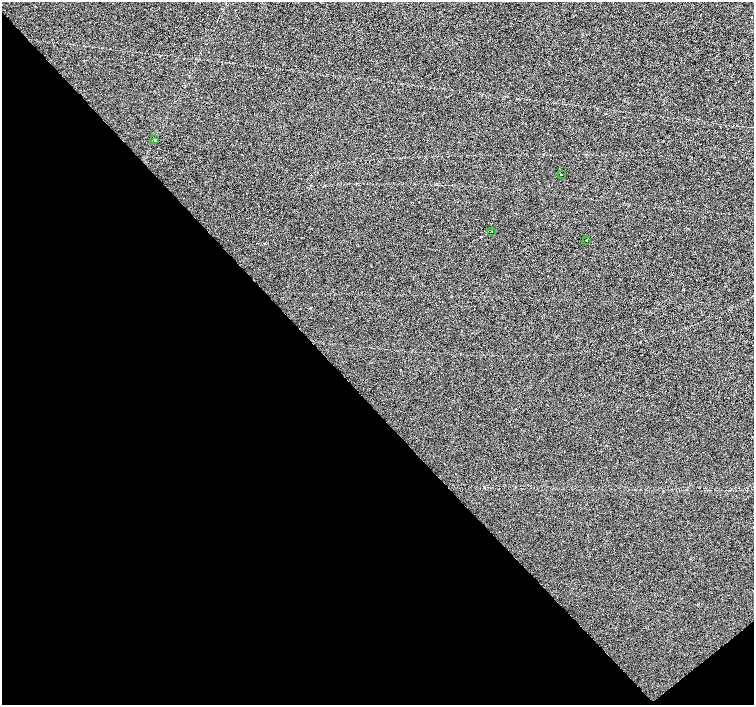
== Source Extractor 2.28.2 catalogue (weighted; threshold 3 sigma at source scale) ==
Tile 14 of 4 x 4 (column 2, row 4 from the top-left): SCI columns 1507-3009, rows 210-1615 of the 6014 x 5977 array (HDU 1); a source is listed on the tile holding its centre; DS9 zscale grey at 2 x 2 block average (1 PNG px = mean of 2 x 2 image px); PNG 756 x 707 px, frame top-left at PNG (2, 2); each listed source drawn as its Kron ellipse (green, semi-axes under 4 px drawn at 4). Shown black and unused: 44% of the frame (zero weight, under 2 of 3 exposures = <1% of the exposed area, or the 3 px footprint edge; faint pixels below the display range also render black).
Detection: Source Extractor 2.28.2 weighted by HDU 2 'WHT'; one run over the whole footprint, this tile lists its part. Background -1.32e-05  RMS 0.0057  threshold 0.0256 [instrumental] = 3 sigma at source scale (4.5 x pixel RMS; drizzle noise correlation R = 1.50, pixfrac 1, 0.0396/0.0396 arcsec/px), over >= 5 px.
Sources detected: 4; all 4 listed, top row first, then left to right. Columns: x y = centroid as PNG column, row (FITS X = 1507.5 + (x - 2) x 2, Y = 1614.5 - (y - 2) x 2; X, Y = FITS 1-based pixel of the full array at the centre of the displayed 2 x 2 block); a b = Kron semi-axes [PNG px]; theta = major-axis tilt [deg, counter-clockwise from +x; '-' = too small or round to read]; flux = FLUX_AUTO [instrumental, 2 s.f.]
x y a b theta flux
155 140 3 2 - 0.99
561 174 2 2 - 2.1
492 231 2 2 - 1.8
586 241 2 2 - 0.6